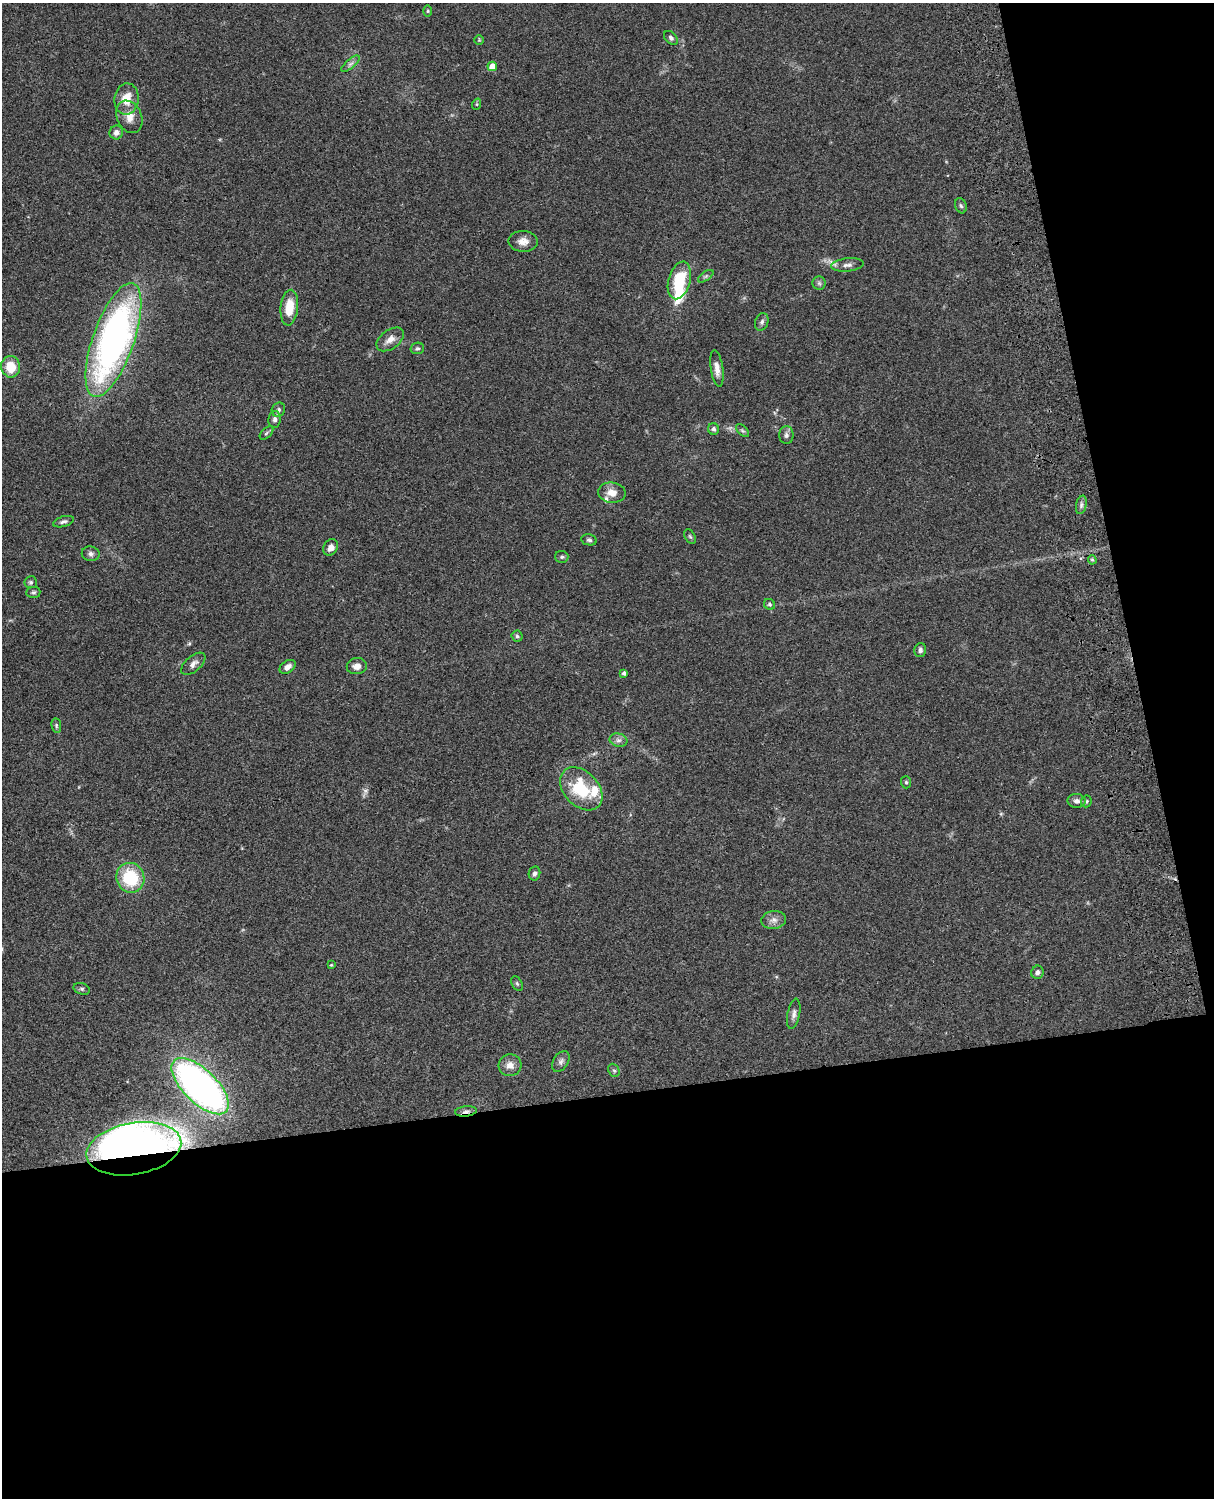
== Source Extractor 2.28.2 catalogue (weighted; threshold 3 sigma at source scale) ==
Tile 12 of 4 x 3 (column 4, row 3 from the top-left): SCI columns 3759-4970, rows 276-1771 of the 5089 x 4926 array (HDU 1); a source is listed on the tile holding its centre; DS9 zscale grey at full resolution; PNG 1216 x 1500 px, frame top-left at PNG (2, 3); each listed source drawn as its Kron ellipse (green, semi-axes under 4 px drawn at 4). Shown black and unused: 33% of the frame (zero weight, under 3 of 4 exposures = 6% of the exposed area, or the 3 px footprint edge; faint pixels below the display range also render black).
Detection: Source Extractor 2.28.2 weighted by HDU 2 'WHT'; one run over the whole footprint, this tile lists its part. Background 0.0742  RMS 0.0058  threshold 0.0259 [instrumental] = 3 sigma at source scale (4.5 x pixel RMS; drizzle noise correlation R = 1.50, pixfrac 1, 0.05/0.05 arcsec/px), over >= 5 px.
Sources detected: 70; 2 inside a brighter object's white glare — neither listed nor drawn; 2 inside a brighter listed object's ellipse — not listed separately; the other 66 listed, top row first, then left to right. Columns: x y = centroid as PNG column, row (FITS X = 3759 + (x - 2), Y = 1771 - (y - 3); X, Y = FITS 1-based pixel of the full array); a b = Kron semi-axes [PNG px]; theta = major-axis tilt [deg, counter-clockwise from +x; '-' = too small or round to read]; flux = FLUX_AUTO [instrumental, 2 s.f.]
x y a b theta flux
428 11 5 3 - 0.6
671 38 8 5 -46 1.5
479 40 4 4 - 0.63
350 64 11 4 40 1.8
492 66 5 4 - 7
126 99 16 12 82 10
477 104 6 3 71 0.66
129 117 17 12 -66 6.2
116 132 7 6 - 2.6
961 206 8 5 -71 1.2
523 241 14 10 -2 4.5
847 265 16 6 6 2.9
706 276 9 4 35 1.2
679 280 19 11 74 23
819 283 6 6 - 1.2
289 308 18 8 84 12
762 322 9 6 70 1.7
390 339 15 9 36 4.4
113 340 60 20 71 240
417 348 7 5 13 1.1
11 367 11 9 -83 12
717 368 18 6 -82 4.4
278 410 7 6 - 1.5
275 419 8 6 82 2.1
713 429 6 5 - 1.5
742 431 8 4 -44 1
266 433 8 5 45 1
786 435 9 7 90 2
612 493 14 10 -5 5.4
1081 505 9 5 77 1.5
63 522 11 5 16 1.6
690 537 8 5 -62 1
589 540 8 5 -11 1.2
331 547 9 6 60 3.5
91 554 9 7 -11 1.9
562 557 6 6 - 1.2
1092 560 5 4 - 0.88
31 582 6 6 - 1.1
33 592 7 5 4 1.3
769 604 6 5 - 1.1
517 636 5 5 - 1
920 650 7 6 - 1.8
193 664 14 7 41 3.1
357 666 10 8 9 3.4
288 667 9 6 34 3
624 673 4 4 - 1.6
56 725 7 4 -84 1
618 740 9 6 -14 1.9
906 782 6 5 - 0.92
581 789 25 17 -47 27
1077 801 9 7 -1 2.3
1086 801 6 5 - 0.93
534 873 7 5 78 1.6
130 878 15 14 - 28
774 920 12 9 7 3.3
331 965 4 4 - 0.56
1037 972 6 6 - 1.6
517 983 8 5 -63 1.1
82 989 8 5 -18 1.2
794 1014 15 6 79 2.6
561 1061 11 7 59 2.1
510 1065 11 11 - 4.3
614 1070 7 5 -66 1.1
200 1086 36 16 -44 260
466 1111 11 5 6 1.9
134 1149 48 26 10 290
Overlapping masked pixels (flux is a lower limit): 2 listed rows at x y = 466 1111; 134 1149